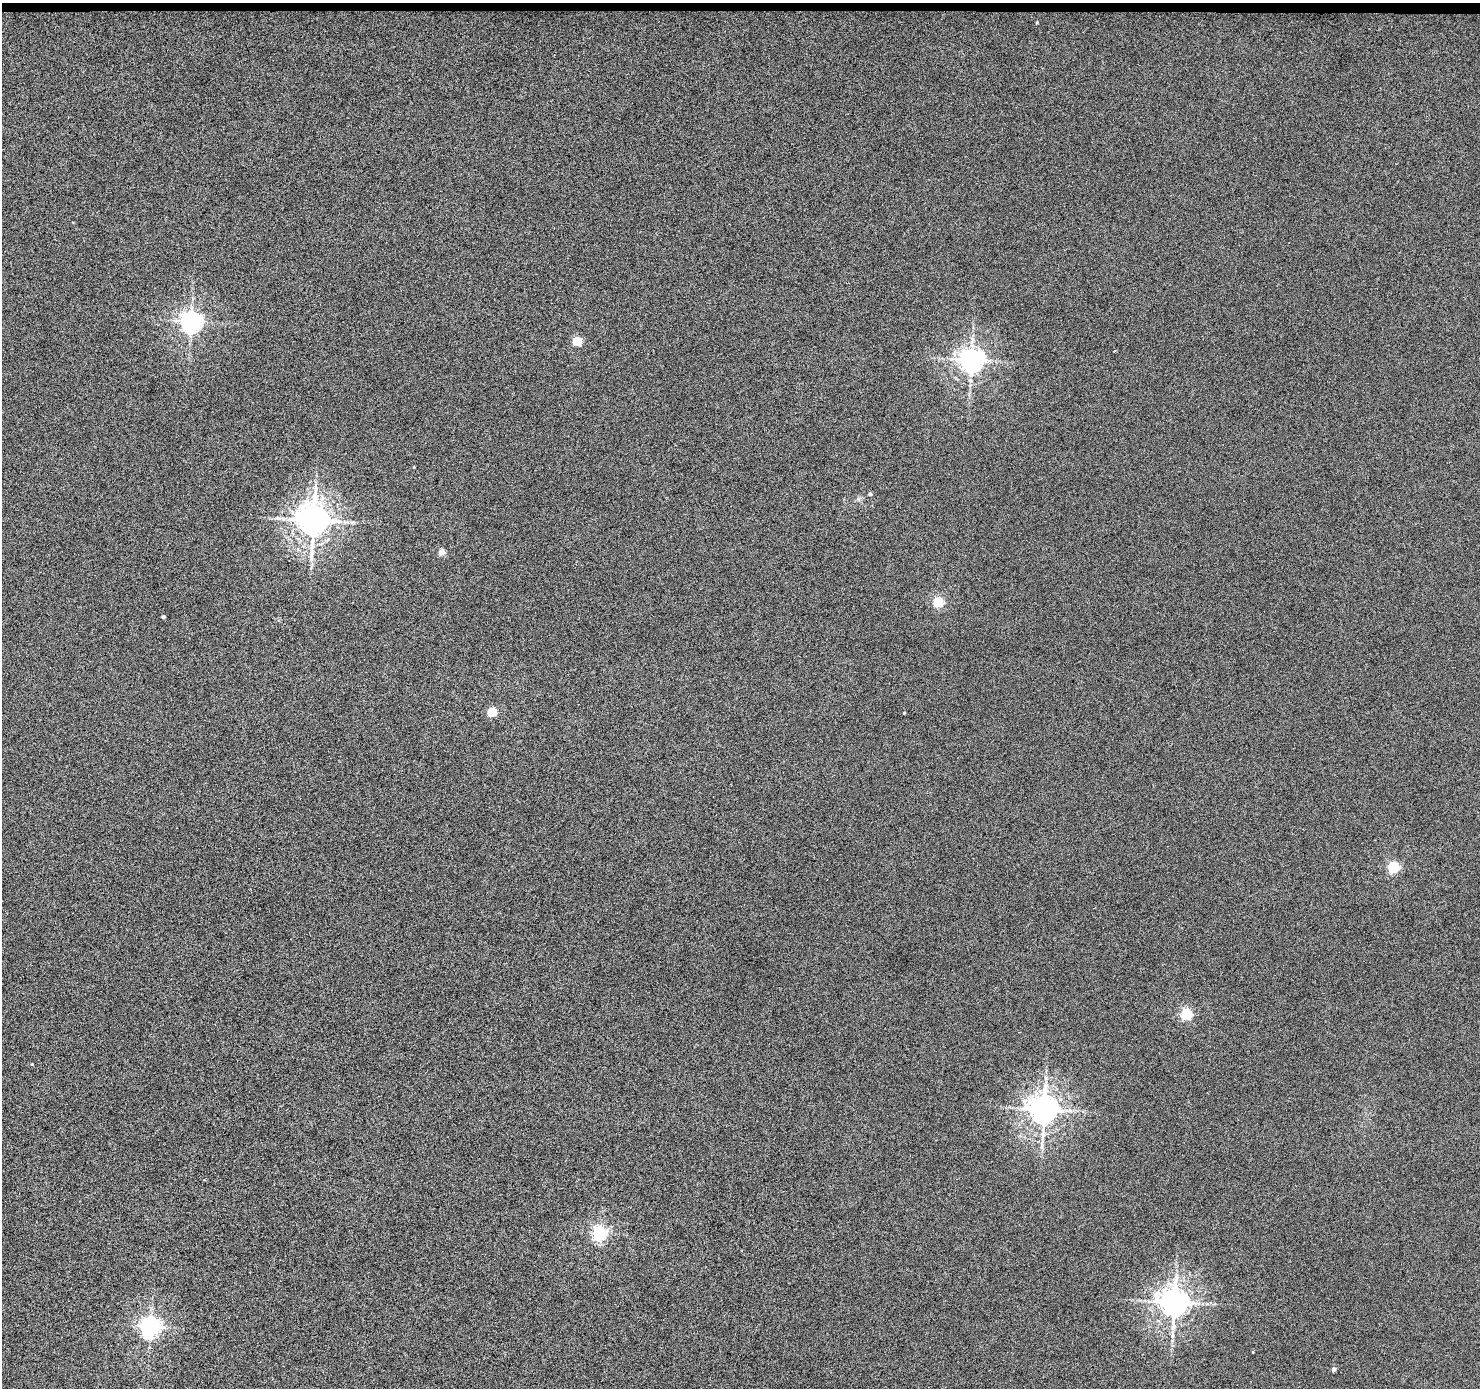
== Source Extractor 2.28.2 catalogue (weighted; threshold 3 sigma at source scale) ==
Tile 2 of 3 x 3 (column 2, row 1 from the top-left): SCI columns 1480-2957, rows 2871-4256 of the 4438 x 4453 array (HDU 1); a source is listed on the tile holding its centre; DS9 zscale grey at full resolution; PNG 1482 x 1390 px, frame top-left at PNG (2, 3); no overlay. Shown black and unused: <1% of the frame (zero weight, under 4 of 8 exposures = <1% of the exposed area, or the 3 px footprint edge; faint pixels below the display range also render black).
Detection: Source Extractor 2.28.2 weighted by HDU 2 'WHT'; one run over the whole footprint, this tile lists its part. Background 7.24e-04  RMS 0.0037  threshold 0.0153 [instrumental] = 3 sigma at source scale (4.09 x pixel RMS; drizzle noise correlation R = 1.36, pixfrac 0.8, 0.05/0.05 arcsec/px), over >= 5 px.
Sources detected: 20; all 20 listed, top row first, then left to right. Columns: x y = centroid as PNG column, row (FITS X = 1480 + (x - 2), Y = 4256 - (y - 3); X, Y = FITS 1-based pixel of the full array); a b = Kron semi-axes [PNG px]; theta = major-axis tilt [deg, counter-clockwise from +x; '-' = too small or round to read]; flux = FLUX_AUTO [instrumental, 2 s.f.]
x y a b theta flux
1037 22 4 3 - 0.3
191 321 7 7 - 220
577 341 5 5 - 18
971 360 7 7 - 340
870 494 4 3 - 0.63
858 499 7 4 -89 0.63
313 520 10 9 - 670
442 552 4 4 - 4.9
938 602 5 5 - 28
163 617 4 3 - 0.76
492 712 5 5 - 17
904 713 3 3 - 0.29
1393 867 5 5 - 38
1187 1014 5 5 - 36
32 1064 3 3 - 0.22
1044 1109 8 8 - 520
600 1233 6 6 - 86
1174 1302 8 8 - 470
150 1327 7 6 - 190
1334 1369 4 3 - 1.5